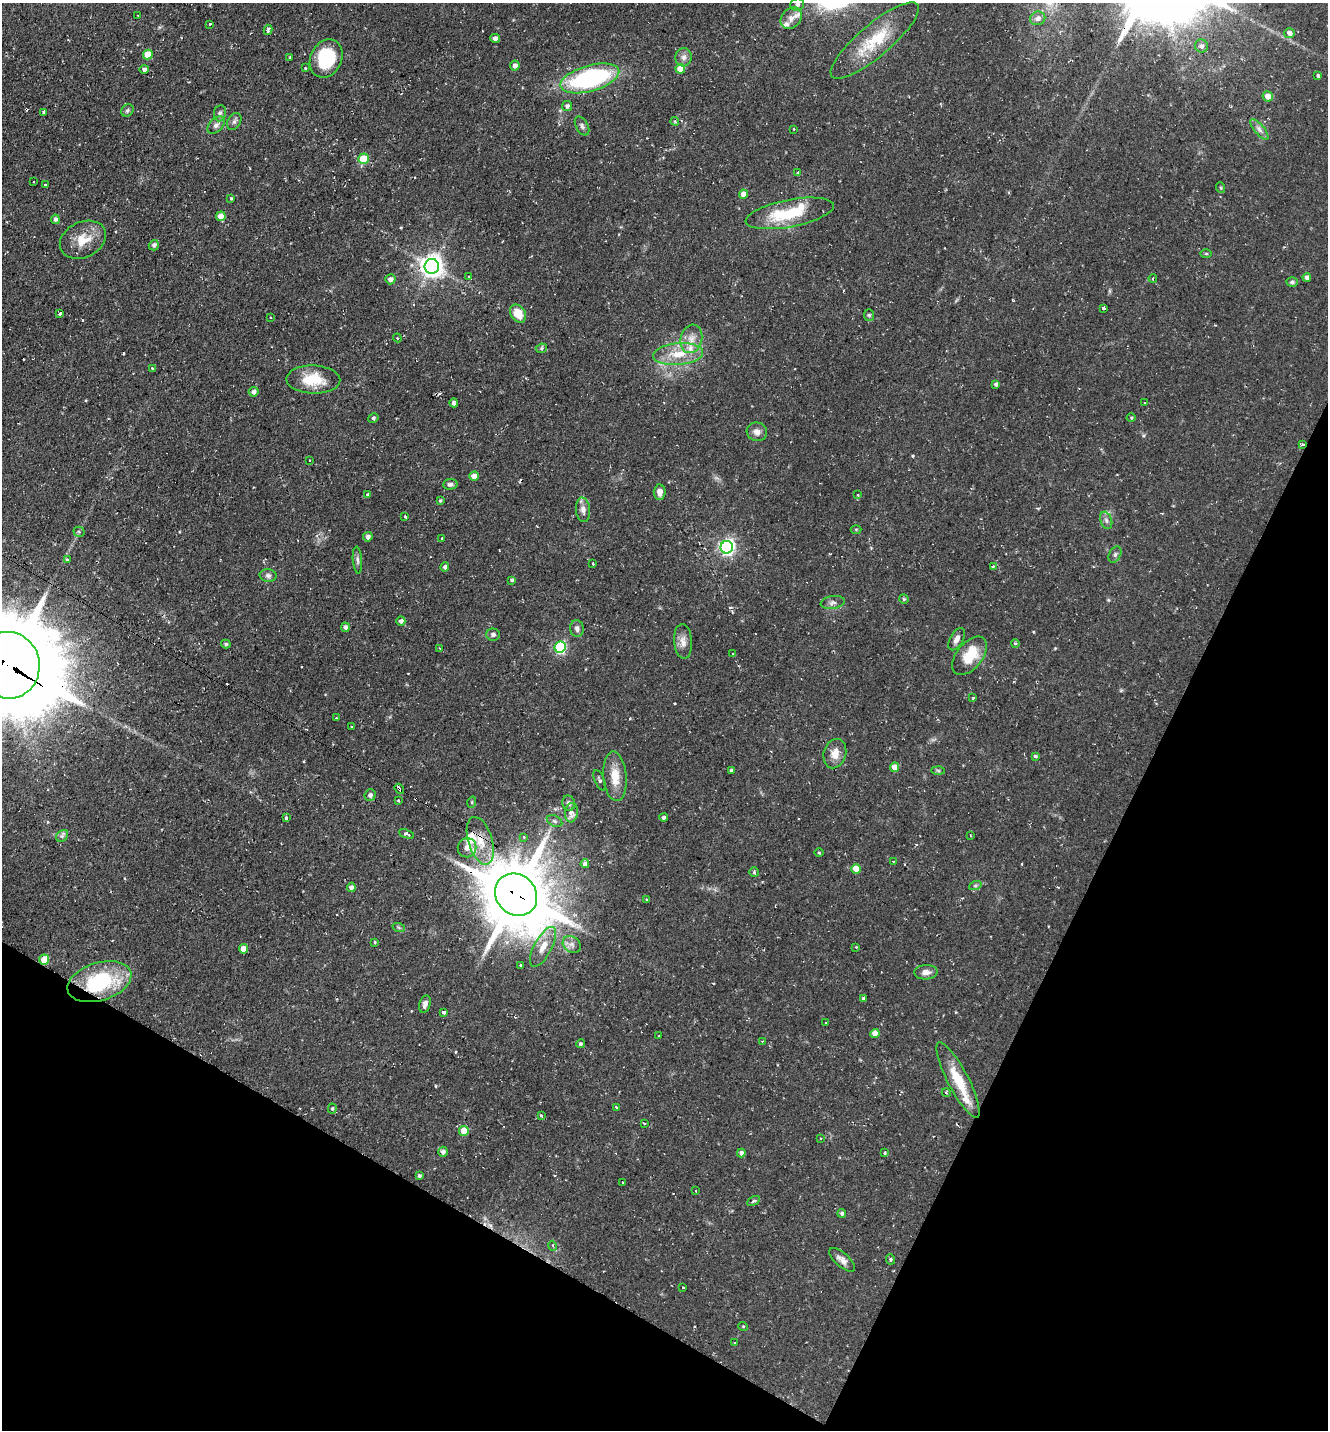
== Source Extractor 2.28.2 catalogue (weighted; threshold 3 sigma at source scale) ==
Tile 15 of 4 x 4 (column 3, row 4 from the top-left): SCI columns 2928-4253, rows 1-1428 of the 5727 x 5714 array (HDU 1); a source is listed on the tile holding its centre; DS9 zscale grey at full resolution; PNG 1330 x 1432 px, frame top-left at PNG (2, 3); each listed source drawn as its Kron ellipse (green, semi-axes under 4 px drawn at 4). Shown black and unused: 25% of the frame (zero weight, under 2 of 3 exposures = <1% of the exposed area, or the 3 px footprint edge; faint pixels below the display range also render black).
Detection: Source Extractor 2.28.2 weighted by HDU 2 'WHT'; one run over the whole footprint, this tile lists its part. Background 0.0823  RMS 0.0071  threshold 0.0319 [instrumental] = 3 sigma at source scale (4.5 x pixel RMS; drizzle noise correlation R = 1.50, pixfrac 1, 0.05/0.05 arcsec/px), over >= 5 px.
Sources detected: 203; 1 inside a brighter object's white glare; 14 cosmic-ray / hot-pixel residue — neither listed nor drawn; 7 inside a brighter listed object's ellipse — not listed separately; the other 181 listed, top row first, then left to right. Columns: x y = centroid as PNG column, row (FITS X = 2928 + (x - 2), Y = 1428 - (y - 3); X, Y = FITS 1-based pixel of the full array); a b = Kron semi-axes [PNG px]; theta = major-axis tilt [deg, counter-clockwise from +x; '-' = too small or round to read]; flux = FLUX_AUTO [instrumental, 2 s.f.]
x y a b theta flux
797 5 7 6 - 2.2
138 16 3 2 - 0.5
791 18 12 9 47 5.6
1038 18 7 7 - 3.7
210 24 3 3 - 3.6
268 30 5 3 - 1.4
1289 33 5 5 - 3.9
495 38 5 4 - 2.8
875 40 56 16 40 31
1202 46 7 6 - 2.8
148 54 5 4 - 11
290 57 3 3 - 1.4
684 57 9 8 - 3.2
326 59 20 15 64 34
515 66 5 5 - 3.4
305 68 3 3 - 1.1
144 69 4 4 - 1.8
680 69 5 4 - 12
1318 76 3 3 - 1.4
590 78 30 13 16 100
1268 96 5 5 - 6.6
567 106 5 5 - 2.4
127 110 7 5 45 1.4
43 112 3 3 - 1.6
220 113 8 6 82 2
675 121 4 3 - 0.98
234 122 9 6 59 2
216 125 10 6 45 2.9
582 126 10 6 -61 2.3
794 129 3 3 - 0.61
1259 129 12 5 -50 3
363 159 5 5 - 16
798 173 3 3 - 1
33 182 3 2 - 0.71
45 185 3 3 - 1.1
1221 188 5 3 - 0.81
743 194 4 4 - 5.7
231 199 4 3 - 0.98
790 213 45 13 11 34
221 216 5 4 - 8.2
55 219 5 4 - 2
83 240 24 18 25 15
154 245 5 5 - 2.5
1206 254 6 4 -1 0.78
432 266 7 7 - 570
469 277 4 3 - 1.9
1307 277 4 4 - 2.7
1153 278 4 3 - 0.77
390 279 5 5 - 3.3
1292 282 5 5 - 1.7
1103 308 4 3 - 4.1
60 314 3 3 - 2.8
518 314 10 7 -56 12
869 315 6 5 - 1.2
270 318 3 3 - 0.82
397 338 4 4 - 0.98
691 339 14 10 76 7.2
541 348 6 4 23 1
678 354 25 11 5 16
152 368 3 3 - 0.83
313 380 27 14 -2 20
996 384 4 4 - 1.6
254 392 5 4 - 2.5
454 403 4 4 - 2.1
1144 403 3 2 - 0.72
1131 417 4 3 - 0.7
373 418 5 4 - 1.2
757 432 10 9 - 4.1
1302 444 4 3 - 0.77
310 460 3 2 - 0.51
474 476 4 4 - 5.6
450 484 7 5 5 1.9
660 492 7 6 - 4.9
368 494 4 3 - 2.2
858 495 3 3 - 0.84
440 501 4 3 - 0.8
583 510 12 7 -85 3.7
405 516 3 3 - 1
1106 520 9 5 -71 2.3
856 529 5 3 - 0.63
79 532 5 5 - 1.1
368 537 5 4 - 2.2
442 538 3 3 - 0.88
727 547 6 6 - 210
1115 555 9 5 63 1.7
68 560 3 3 - 2.8
357 560 13 4 -86 2
593 563 3 3 - 1.9
993 566 4 4 - 0.88
445 567 5 4 - 1.9
268 575 8 6 -10 2.1
512 580 4 3 - 1.1
904 599 5 4 - 0.84
833 602 12 6 8 2.7
401 621 4 4 - 2.5
345 627 5 4 - 2.1
577 629 8 7 - 2.6
493 635 7 6 - 2.1
957 639 12 6 61 3.5
683 641 17 9 -86 5.3
226 644 5 4 - 1.1
1015 644 4 3 - 0.76
560 647 6 5 - 89
439 648 4 2 - 0.64
733 654 3 3 - 1
970 656 22 13 51 19
8 665 33 31 -83 10000
973 698 3 3 - 1.1
336 717 2 2 - 0.62
351 727 3 2 - 0.63
835 754 15 11 74 7.8
1035 756 3 3 - 1
895 767 4 4 - 9
731 770 4 3 - 0.96
938 771 6 4 -2 1.2
615 776 25 11 -85 13
600 780 11 5 -66 1.6
399 789 5 3 - 2.7
370 795 6 5 - 2.1
398 801 3 3 - 1.1
472 802 5 3 - 0.71
569 803 7 6 - 2.1
571 813 9 6 82 4.7
664 817 4 4 - 1.6
286 818 3 3 - 1.7
555 821 8 5 -27 1.5
406 834 8 4 -22 2.4
62 836 7 5 44 1.6
971 836 3 2 - 0.66
524 837 3 3 - 0.91
480 841 25 12 -73 14
467 848 9 9 - 4.6
819 853 4 3 - 0.66
893 861 3 2 - 0.77
585 864 4 4 - 6.4
856 869 5 4 - 9.2
754 872 5 5 - 0.97
975 886 6 4 19 1.1
351 887 4 4 - 3
516 895 22 19 -45 5600
647 899 3 2 - 0.88
399 928 6 4 -20 1
375 942 4 3 - 0.7
572 944 10 7 -37 3.4
543 947 22 9 62 9.6
856 947 3 3 - 0.5
243 949 5 4 - 7.1
44 960 5 5 - 14
521 965 3 3 - 2.4
926 972 12 7 2 4.1
99 982 33 19 17 61
863 998 3 3 - 1.7
425 1004 9 5 75 2.7
443 1012 4 3 - 3.6
826 1023 2 2 - 0.59
875 1034 4 4 - 8.2
658 1036 3 2 - 0.49
763 1041 4 2 - 0.66
580 1044 4 4 - 1.2
958 1080 42 10 -62 23
946 1093 4 4 - 0.93
617 1107 4 3 - 0.91
332 1109 5 4 - 0.9
541 1116 4 3 - 1.5
645 1123 3 2 - 0.88
464 1131 5 5 - 12
820 1138 3 2 - 0.73
443 1152 5 4 - 2.6
741 1153 4 4 - 2.3
884 1153 4 3 - 0.85
419 1176 4 4 - 1.1
622 1183 3 3 - 2.1
696 1191 3 2 - 0.56
753 1201 7 4 27 1.1
842 1213 4 4 - 1.5
553 1246 5 3 - 0.85
891 1259 5 4 - 1.2
842 1260 16 7 -41 4
683 1287 2 2 - 0.66
743 1326 5 3 - 0.57
734 1342 3 2 - 0.42
Overlapping masked pixels (flux is a lower limit): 6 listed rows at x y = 8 665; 399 789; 480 841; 516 895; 44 960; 99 982
Isophote crosses this tile's border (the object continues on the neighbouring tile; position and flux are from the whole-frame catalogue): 1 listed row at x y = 8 665